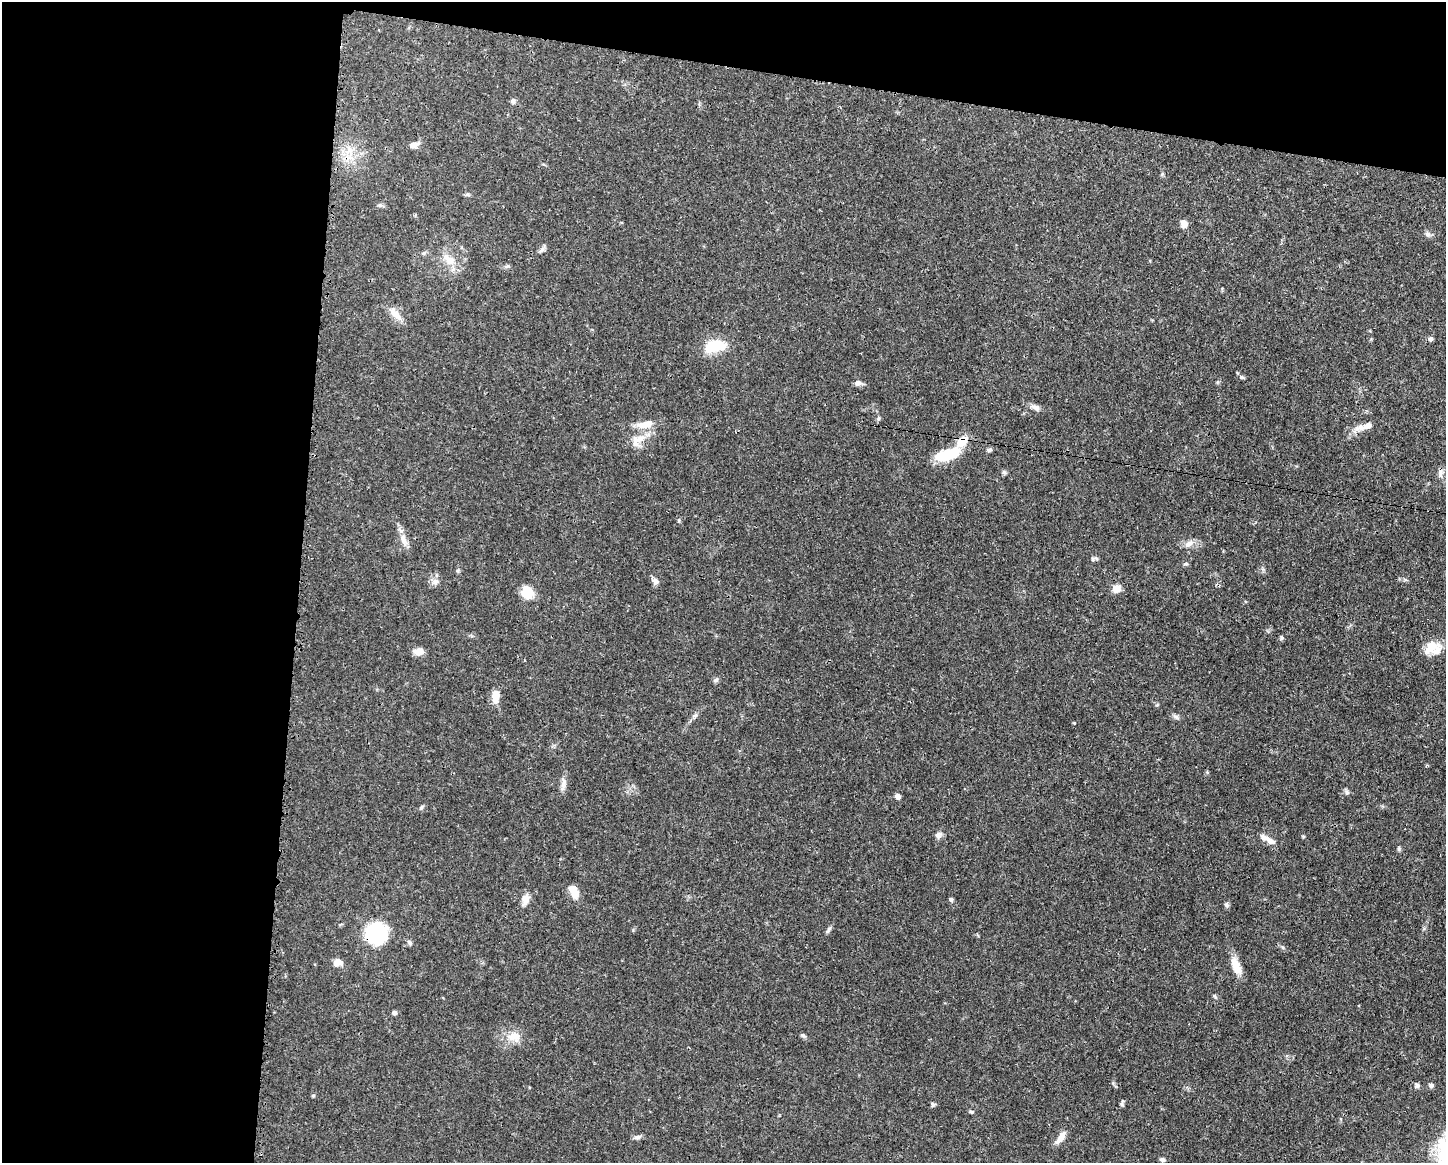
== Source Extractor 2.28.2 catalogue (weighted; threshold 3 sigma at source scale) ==
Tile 1 of 3 x 4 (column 1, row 1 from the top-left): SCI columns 117-1560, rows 3485-4645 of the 4681 x 4647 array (HDU 1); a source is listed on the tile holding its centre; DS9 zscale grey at full resolution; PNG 1448 x 1165 px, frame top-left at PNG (2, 2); no overlay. Shown black and unused: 27% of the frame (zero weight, under 3 of 4 exposures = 1% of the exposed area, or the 3 px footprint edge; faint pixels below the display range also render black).
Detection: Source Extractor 2.28.2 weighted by HDU 2 'WHT'; one run over the whole footprint, this tile lists its part. Background 0.0413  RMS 0.0028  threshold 0.0125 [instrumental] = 3 sigma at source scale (4.5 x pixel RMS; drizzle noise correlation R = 1.50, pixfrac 1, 0.05/0.05 arcsec/px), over >= 5 px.
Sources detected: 70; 1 inside a brighter object's white glare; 1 cosmic-ray / hot-pixel residue — not listed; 4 inside a brighter listed object's ellipse — not listed separately; the other 64 listed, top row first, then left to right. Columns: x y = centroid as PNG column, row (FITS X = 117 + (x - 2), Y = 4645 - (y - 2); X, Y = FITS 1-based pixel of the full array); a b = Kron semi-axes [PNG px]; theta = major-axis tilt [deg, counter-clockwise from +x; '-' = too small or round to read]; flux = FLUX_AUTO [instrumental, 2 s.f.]
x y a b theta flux
513 101 7 6 - 0.69
414 145 13 7 17 1.5
1184 224 8 7 - 2
1428 234 9 5 -37 0.75
542 250 12 5 47 0.82
449 260 20 10 -48 3.5
395 314 22 9 -52 2.9
1430 339 7 6 - 0.61
715 346 26 13 10 8.2
1242 377 6 5 - 0.45
858 383 9 7 12 1.2
1036 407 13 7 -16 1.2
878 418 7 5 70 0.48
645 424 21 9 10 3.9
1361 427 20 8 16 2.5
962 441 18 11 49 4
635 442 20 10 88 2.9
989 450 7 5 16 0.54
945 455 23 13 9 8.1
1004 472 6 5 - 0.5
1440 473 11 7 79 1.2
403 539 15 7 -69 2
1189 544 13 8 31 1.7
1096 558 9 5 -23 0.62
1186 564 7 5 7 0.43
655 581 10 7 -50 1.1
435 582 10 8 14 1.4
1117 589 10 8 37 2.2
527 592 16 13 -71 4.4
1282 638 6 4 -74 0.44
1436 651 24 14 65 3.9
419 652 13 8 1 1.9
495 696 14 8 89 3.6
695 716 7 4 2 0.52
1176 716 7 5 -1 0.65
563 784 14 6 83 1.4
1347 792 7 6 - 0.62
898 796 7 6 - 1
421 808 7 4 45 0.44
938 835 9 7 -8 0.97
1303 836 5 4 - 0.3
1270 841 14 8 -35 2
1399 849 6 5 - 0.43
574 891 14 7 -66 4.3
525 899 15 10 77 1.9
951 899 7 4 -50 0.47
1226 905 7 6 - 0.59
829 930 13 3 52 0.63
376 933 19 18 - 21
1282 947 6 4 -46 0.43
338 962 12 9 4 1.7
1236 966 23 10 -66 3.8
394 1013 6 5 - 0.56
803 1035 8 4 -35 0.5
514 1036 19 13 -1 3.8
1431 1085 6 6 - 0.61
1417 1086 7 5 34 0.69
313 1095 6 4 1 0.3
1122 1104 8 5 -86 0.49
933 1105 7 5 -72 0.48
971 1112 6 4 -40 0.38
638 1137 11 5 13 0.82
1060 1138 17 7 56 2.2
1162 1159 8 5 -29 0.59
Overlapping masked pixels (flux is a lower limit): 2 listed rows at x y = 962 441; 376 933
Unlisted compact peaks at least as high as the median listed source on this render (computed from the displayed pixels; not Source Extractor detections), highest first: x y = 716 680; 1074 723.